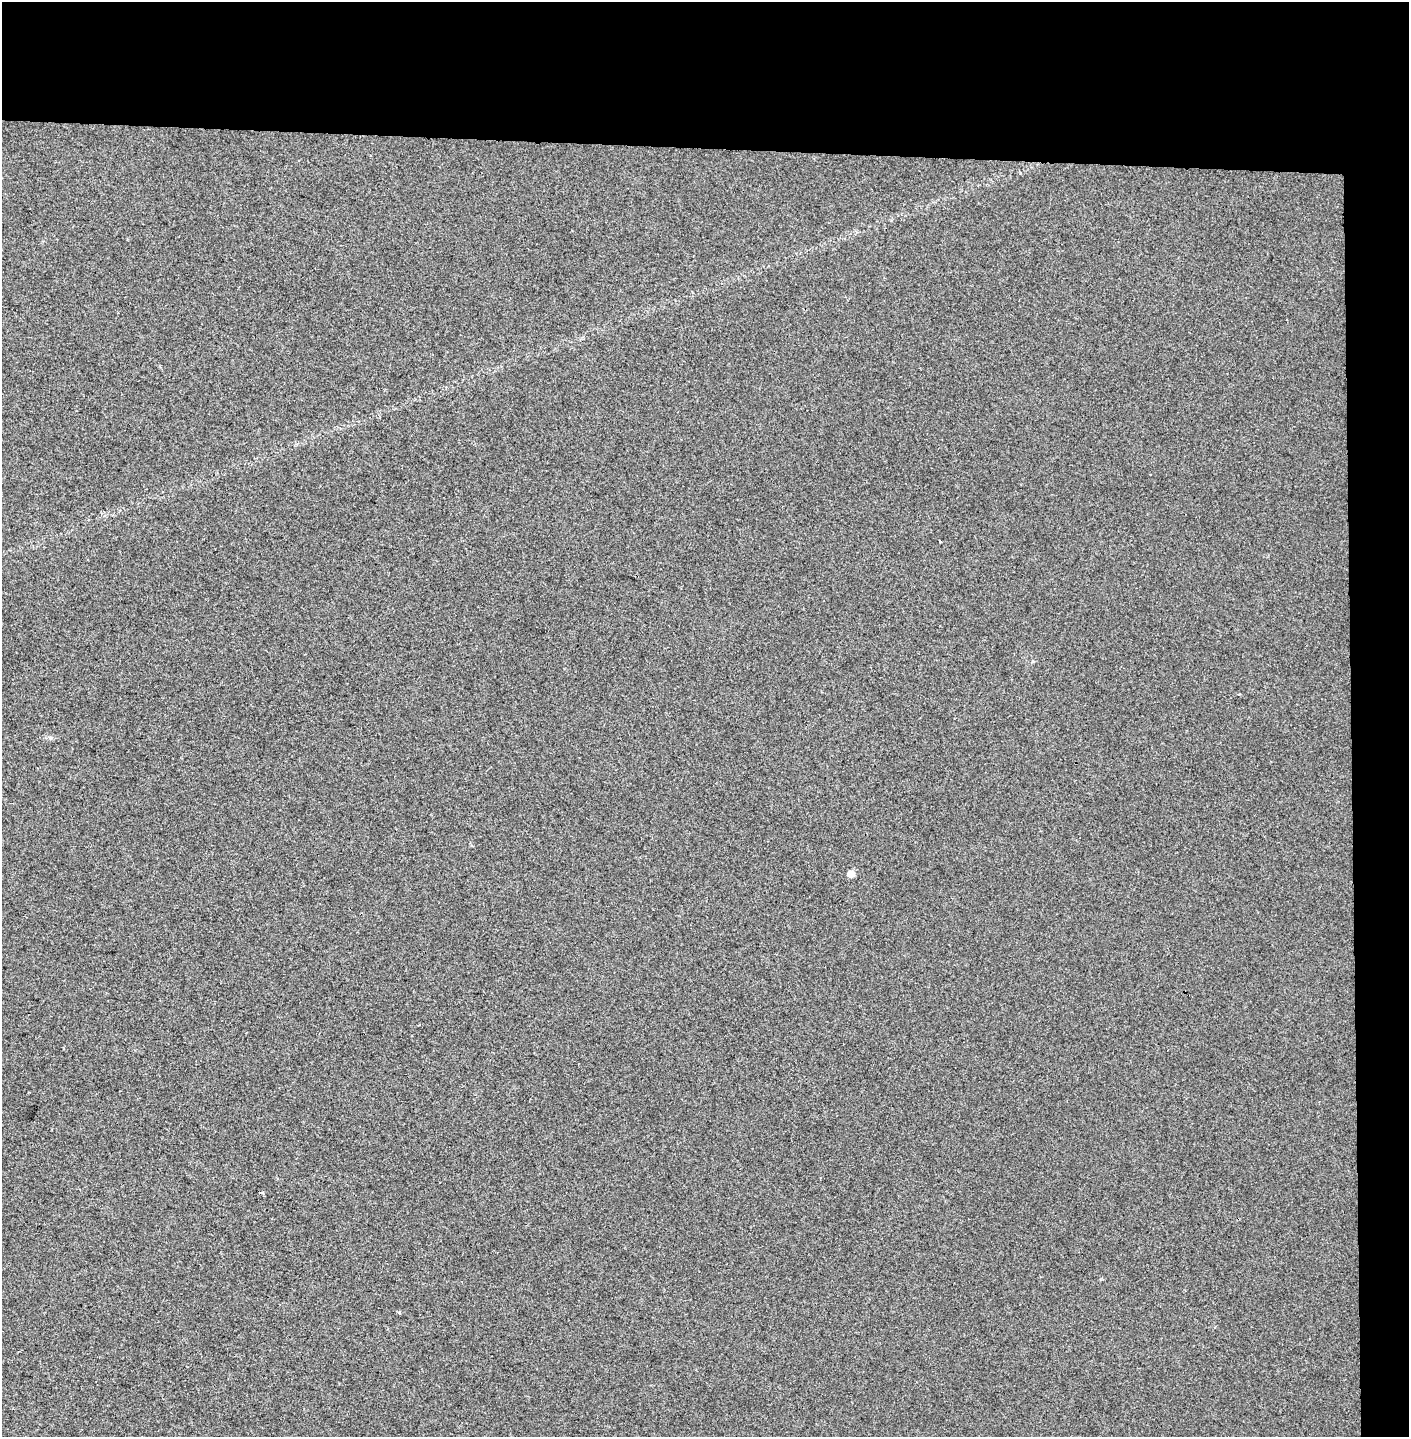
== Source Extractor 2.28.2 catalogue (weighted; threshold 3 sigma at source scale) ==
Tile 3 of 3 x 3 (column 3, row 1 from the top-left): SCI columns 2985-4391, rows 2870-4304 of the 4563 x 4312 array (HDU 1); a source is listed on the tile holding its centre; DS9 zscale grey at full resolution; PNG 1411 x 1439 px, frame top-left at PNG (2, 2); no overlay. Shown black and unused: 14% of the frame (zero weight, under 2 of 3 exposures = <1% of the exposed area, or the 3 px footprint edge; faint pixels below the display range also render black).
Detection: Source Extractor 2.28.2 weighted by HDU 2 'WHT'; one run over the whole footprint, this tile lists its part. Background 0.00647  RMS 0.006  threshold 0.0271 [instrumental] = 3 sigma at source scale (4.5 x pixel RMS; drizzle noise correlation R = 1.50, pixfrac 1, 0.0396/0.0396 arcsec/px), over >= 5 px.
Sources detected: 5; all 5 listed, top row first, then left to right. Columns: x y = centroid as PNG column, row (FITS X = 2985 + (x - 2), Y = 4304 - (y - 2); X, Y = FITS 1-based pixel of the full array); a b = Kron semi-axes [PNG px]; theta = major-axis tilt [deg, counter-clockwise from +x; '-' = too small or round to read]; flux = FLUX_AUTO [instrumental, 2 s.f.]
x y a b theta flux
370 155 3 2 - 0.46
940 542 3 2 - 0.58
851 874 5 4 - 10
262 1192 5 3 - 0.74
399 1313 4 3 - 0.6